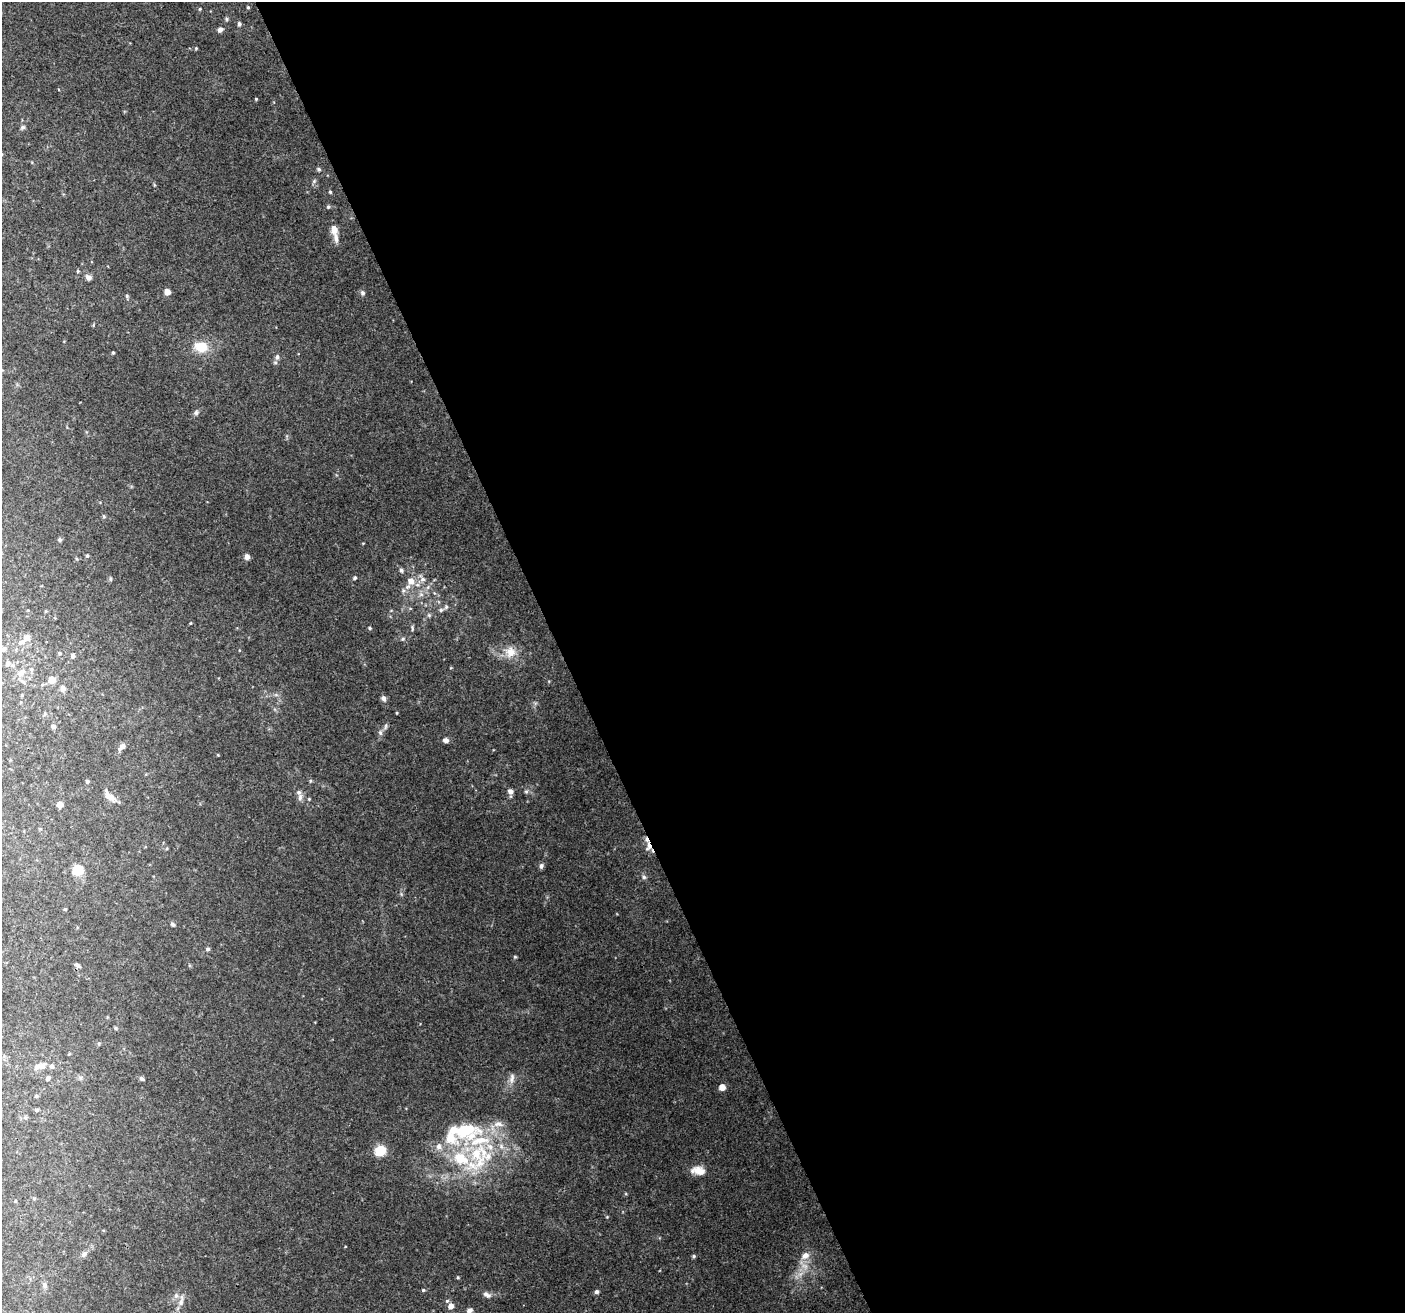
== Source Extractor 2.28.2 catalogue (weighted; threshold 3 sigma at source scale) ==
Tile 8 of 4 x 4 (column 4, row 2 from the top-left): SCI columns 4214-5616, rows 2767-4077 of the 5618 x 5474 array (HDU 1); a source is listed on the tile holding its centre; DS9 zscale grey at full resolution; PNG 1407 x 1315 px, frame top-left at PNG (2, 2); no overlay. Shown black and unused: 60% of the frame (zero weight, under 3 of 4 exposures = <1% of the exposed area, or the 3 px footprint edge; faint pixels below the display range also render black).
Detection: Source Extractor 2.28.2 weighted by HDU 2 'WHT'; one run over the whole footprint, this tile lists its part. Background 0.115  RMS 0.006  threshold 0.0269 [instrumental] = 3 sigma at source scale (4.5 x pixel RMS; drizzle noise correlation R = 1.50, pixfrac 1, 0.0396/0.0396 arcsec/px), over >= 5 px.
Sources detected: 120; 1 too faint to see at this stretch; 1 cosmic-ray / hot-pixel residue — not listed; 15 inside a brighter listed object's ellipse — not listed separately; the other 103 listed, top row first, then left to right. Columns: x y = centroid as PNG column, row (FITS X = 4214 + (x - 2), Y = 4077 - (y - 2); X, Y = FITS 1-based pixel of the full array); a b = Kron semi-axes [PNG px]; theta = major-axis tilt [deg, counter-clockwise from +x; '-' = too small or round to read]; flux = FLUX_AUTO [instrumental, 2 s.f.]
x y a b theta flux
248 7 4 3 - 0.65
200 9 4 4 - 0.57
227 19 6 4 -89 0.82
239 24 5 4 - 1.3
220 30 6 5 - 2.1
196 48 4 3 - 0.63
256 99 3 3 - 0.6
23 127 6 5 - 1.3
319 169 6 4 -46 1
330 192 5 4 - 0.79
328 207 6 4 -69 0.87
334 229 11 8 -85 4.3
78 271 4 4 - 0.76
89 277 7 6 - 2.5
167 292 5 5 - 4.6
363 293 7 6 - 1.5
127 296 5 5 - 0.9
201 347 16 12 -9 13
113 353 4 3 - 0.84
277 357 7 6 - 2
196 413 7 6 - 1.5
104 517 5 4 - 0.75
60 540 5 5 - 1.5
87 556 5 4 - 0.89
247 557 6 6 - 3.1
77 559 5 3 - 0.61
401 570 7 5 -65 1.3
355 578 5 4 - 0.94
110 579 6 5 - 1
423 579 7 7 - 2.4
411 581 10 10 - 6.3
428 587 7 4 71 1.3
421 594 7 6 - 1.9
446 607 6 5 - 1.3
441 610 6 5 - 1.1
429 615 6 5 - 1
190 623 4 3 - 0.45
369 628 5 4 - 0.78
412 628 8 4 -84 1
27 638 7 7 - 4.2
403 639 6 4 20 1
3 649 5 5 - 2.1
510 652 16 16 - 9
59 653 5 4 - 0.86
73 656 5 5 - 1.6
8 663 6 5 - 2.6
22 672 14 8 46 4.9
52 680 6 6 - 6.9
63 688 8 6 83 2.6
22 695 4 4 - 0.67
383 698 9 6 -60 2
45 713 5 5 - 0.89
397 713 4 3 - 0.49
385 726 11 5 77 1.5
53 727 5 5 - 2.1
380 733 8 6 -88 1.7
446 740 7 6 - 2.1
122 746 10 6 42 2.7
218 755 4 3 - 0.44
87 781 5 4 - 0.82
510 791 7 6 - 2.8
526 791 6 4 0 1
109 796 18 7 -38 5.1
300 798 11 6 83 2.3
309 799 5 3 - 0.58
60 804 5 5 - 4.6
649 846 12 8 73 4.4
167 848 4 3 - 0.63
541 866 7 5 -89 1.6
77 870 10 9 - 13
644 877 6 6 - 1.3
65 909 4 3 - 0.56
172 924 6 5 - 1.2
208 949 6 5 - 1.1
515 957 5 4 - 0.71
77 965 7 5 -39 1.4
116 1028 5 5 - 0.77
99 1043 5 4 - 0.78
69 1054 5 3 - 0.57
42 1066 11 8 25 4.3
48 1078 5 5 - 1.8
512 1078 16 7 83 3.5
142 1079 7 5 -32 1.2
722 1087 6 6 - 4.3
36 1096 4 4 - 0.87
37 1110 5 4 - 0.81
480 1140 63 33 -7 64
380 1151 6 6 - 36
698 1170 17 10 -5 7.2
15 1201 4 3 - 0.54
607 1217 4 4 - 0.5
84 1254 9 7 42 2
805 1255 12 9 36 5.2
694 1256 5 4 - 0.9
458 1278 5 3 - 0.6
45 1285 8 6 -76 1.8
423 1290 5 4 - 0.77
596 1292 5 5 - 1.5
176 1295 8 6 89 2.2
487 1295 12 6 -27 2.5
181 1301 18 6 75 3.7
451 1306 6 6 - 3.7
469 1311 7 6 - 2.5
Overlapping masked pixels (flux is a lower limit): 1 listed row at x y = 649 846
Isophote crosses this tile's border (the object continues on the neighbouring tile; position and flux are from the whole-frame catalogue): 1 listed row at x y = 469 1311